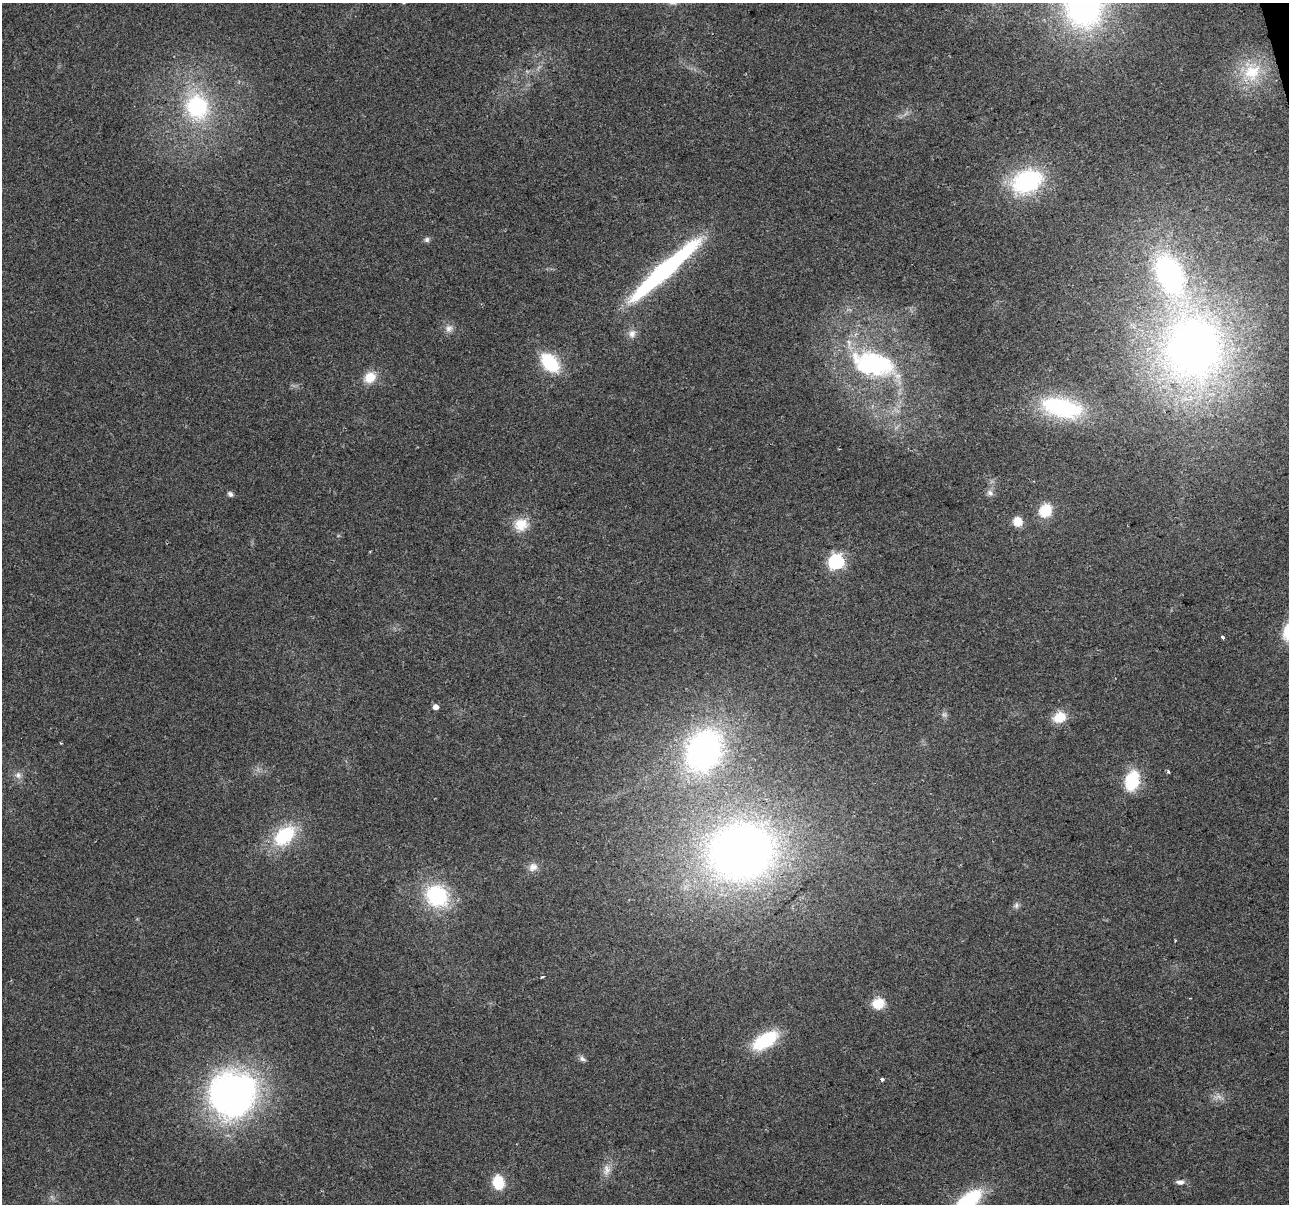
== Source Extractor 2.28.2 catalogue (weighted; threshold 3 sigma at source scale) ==
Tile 10 of 4 x 4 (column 2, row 3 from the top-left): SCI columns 1289-2575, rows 1298-2499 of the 5150 x 4949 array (HDU 1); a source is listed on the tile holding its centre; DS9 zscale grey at full resolution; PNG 1291 x 1206 px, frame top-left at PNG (2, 3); no overlay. Shown black and unused: <1% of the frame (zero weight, under 2 of 3 exposures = <1% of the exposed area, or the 3 px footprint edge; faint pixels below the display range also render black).
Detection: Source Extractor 2.28.2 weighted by HDU 2 'WHT'; one run over the whole footprint, this tile lists its part. Background 0.0568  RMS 0.0076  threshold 0.0341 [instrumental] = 3 sigma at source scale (4.5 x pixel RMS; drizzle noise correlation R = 1.50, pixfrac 1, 0.0396/0.0396 arcsec/px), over >= 5 px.
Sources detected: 45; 2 too faint to see at this stretch — not listed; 1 inside a brighter listed object's ellipse — not listed separately; the other 42 listed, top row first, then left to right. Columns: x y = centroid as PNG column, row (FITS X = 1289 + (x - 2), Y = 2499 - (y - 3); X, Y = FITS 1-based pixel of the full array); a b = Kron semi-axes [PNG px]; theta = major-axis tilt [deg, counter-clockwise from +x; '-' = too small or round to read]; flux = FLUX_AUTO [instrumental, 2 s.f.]
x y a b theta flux
1083 4 46 35 -85 250
1252 72 27 24 42 34
197 107 33 29 -70 79
1027 181 28 20 23 99
427 240 7 6 - 2.1
665 270 73 11 42 190
1170 275 51 32 -66 170
449 328 11 10 - 4.6
632 334 12 10 64 5.1
1193 347 66 58 89 500
550 363 18 11 -48 50
873 364 65 32 -14 120
370 377 16 13 39 13
1062 408 48 21 -13 86
990 493 9 7 -64 3.2
230 494 7 6 - 2.2
1045 510 14 12 56 21
1017 522 10 9 - 9.9
521 525 18 16 23 15
836 562 6 6 - 190
1222 637 3 3 - 13
435 707 4 4 - 6.4
1059 717 14 11 20 15
704 750 39 30 64 220
1168 772 4 3 - 1.5
18 775 10 9 - 4.2
1132 781 17 11 75 44
284 836 28 17 41 47
741 852 71 60 11 490
533 867 12 10 32 5.6
437 896 24 21 -36 66
1016 905 9 7 69 2.5
542 977 3 3 - 0.95
878 1003 11 10 - 18
765 1040 22 11 32 58
582 1059 10 6 -27 2.5
882 1079 3 3 - 6.1
232 1094 59 54 37 240
606 1170 15 11 84 6.7
498 1182 12 10 -76 24
1180 1182 11 6 3 3.4
968 1201 32 13 38 63
Isophote crosses this tile's border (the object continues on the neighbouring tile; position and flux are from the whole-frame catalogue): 2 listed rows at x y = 1083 4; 968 1201